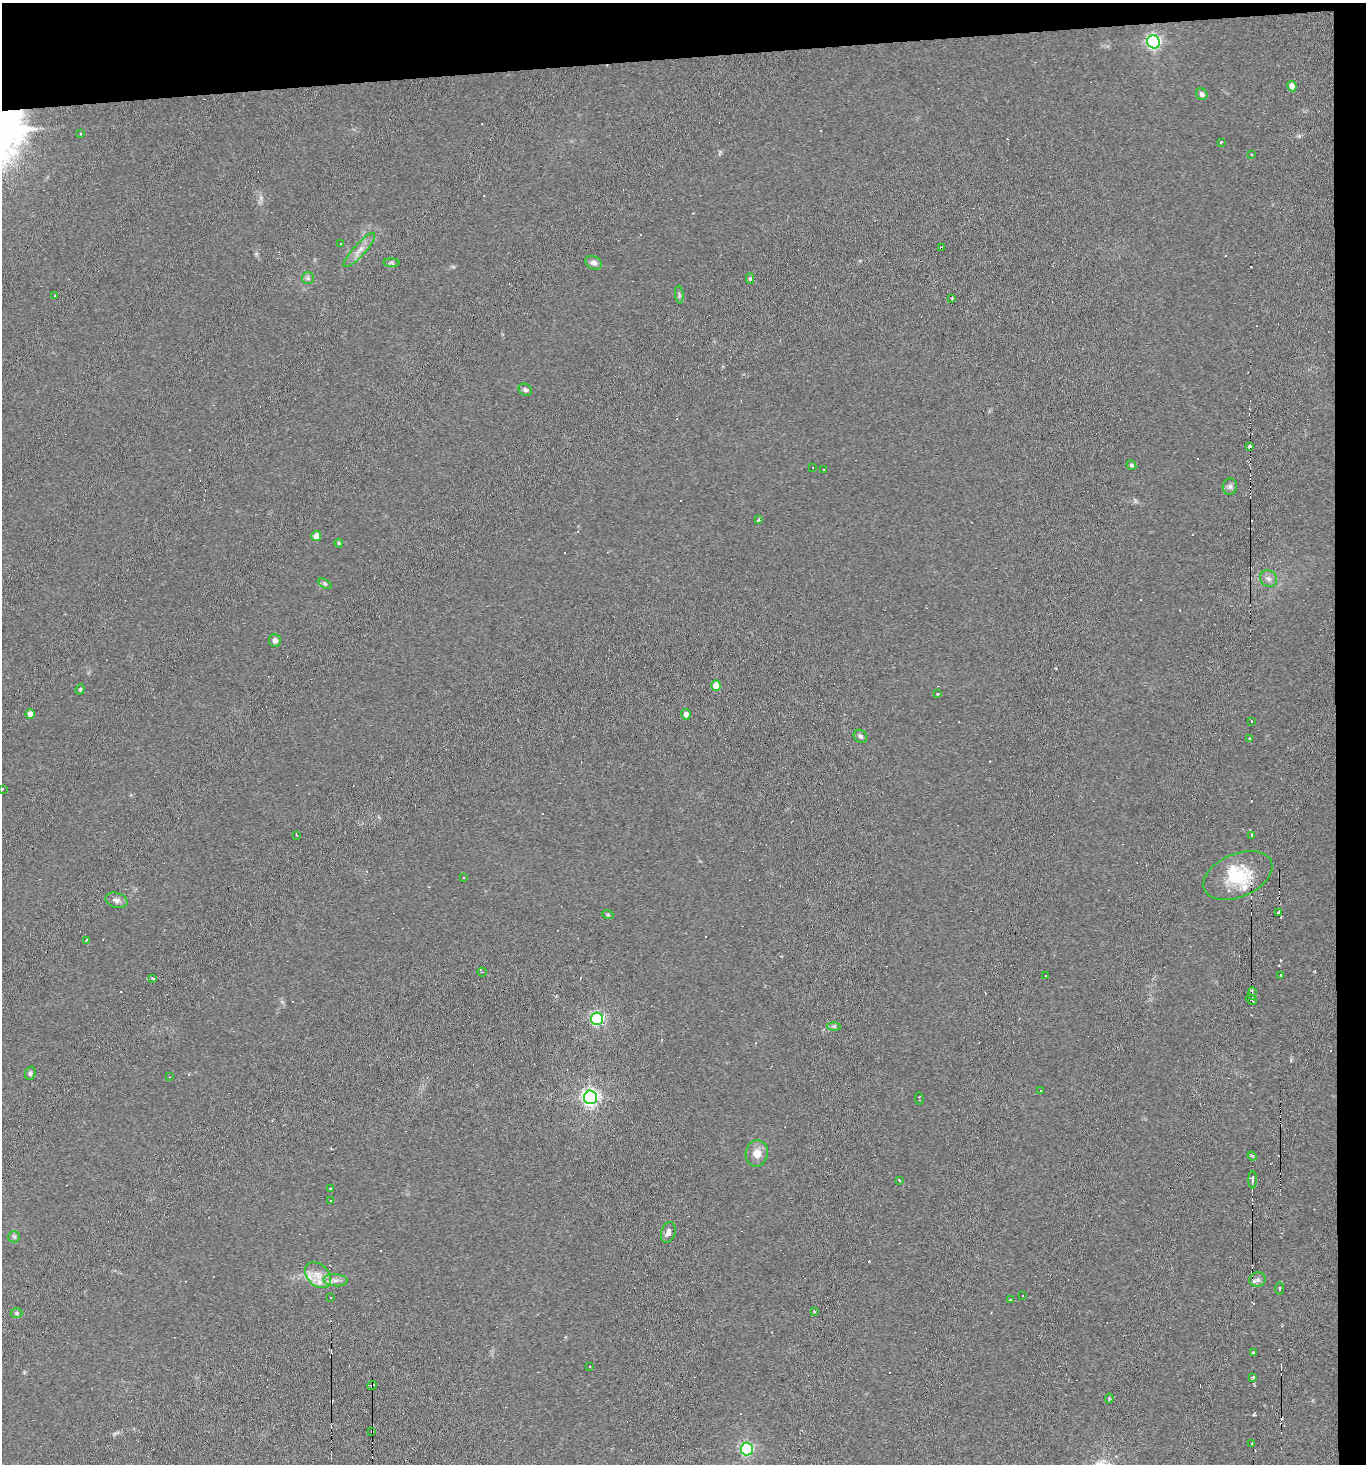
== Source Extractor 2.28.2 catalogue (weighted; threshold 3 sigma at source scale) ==
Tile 3 of 3 x 3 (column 3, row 1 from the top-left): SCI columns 2875-4238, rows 2924-4385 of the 4361 x 4392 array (HDU 1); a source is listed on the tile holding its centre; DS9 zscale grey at full resolution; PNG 1368 x 1466 px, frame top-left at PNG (2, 3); each listed source drawn as its Kron ellipse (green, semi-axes under 4 px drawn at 4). Shown black and unused: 6% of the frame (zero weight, under 3 of 6 exposures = <1% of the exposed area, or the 3 px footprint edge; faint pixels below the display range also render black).
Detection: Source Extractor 2.28.2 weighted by HDU 2 'WHT'; one run over the whole footprint, this tile lists its part. Background 0.0311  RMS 0.006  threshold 0.0246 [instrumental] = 3 sigma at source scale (4.09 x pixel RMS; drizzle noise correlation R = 1.36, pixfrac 0.8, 0.05/0.05 arcsec/px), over >= 5 px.
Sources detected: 136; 48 cosmic-ray / hot-pixel residue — neither listed nor drawn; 5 inside a brighter listed object's ellipse — not listed separately; the other 83 listed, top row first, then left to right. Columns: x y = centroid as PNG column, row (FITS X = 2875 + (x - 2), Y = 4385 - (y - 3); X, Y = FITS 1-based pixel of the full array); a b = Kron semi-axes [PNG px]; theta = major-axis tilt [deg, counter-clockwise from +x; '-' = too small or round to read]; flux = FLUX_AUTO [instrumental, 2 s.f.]
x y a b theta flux
1154 42 7 6 - 120
1292 86 5 4 - 4.1
1202 94 6 5 - 2
80 134 3 2 - 0.68
1221 142 3 2 - 0.87
1252 155 2 2 - 0.44
341 244 3 2 - 0.48
941 247 4 2 - 1
359 250 22 6 48 4.5
392 263 8 4 0 0.93
593 263 8 6 -25 2.2
308 278 6 6 - 1.2
750 279 5 4 - 0.98
54 295 4 3 - 0.54
679 295 9 3 -85 0.93
952 298 4 3 - 0.99
525 390 7 5 -30 1.3
1249 446 3 2 - 1.6
1131 465 5 4 - 0.91
812 468 3 3 - 16
824 470 3 3 - 1
1230 487 8 7 - 1.7
758 520 3 3 - 1.1
316 536 5 5 - 5.4
339 543 4 3 - 0.65
1269 579 9 8 - 2.3
325 584 7 4 -30 1.1
275 640 6 6 - 2
716 686 5 4 - 8.2
80 689 5 4 - 0.78
938 694 3 2 - 0.57
30 714 4 4 - 4.7
686 714 5 4 - 2.6
1251 721 2 2 - 0.49
860 736 7 6 - 1.4
1250 738 3 3 - 2.8
2 789 3 2 - 0.45
297 835 3 2 - 0.58
1251 835 3 3 - 3.1
1238 875 36 21 23 22
463 878 3 2 - 0.54
116 900 11 7 -17 2.2
1278 912 3 3 - 2
608 915 6 3 -19 0.59
86 940 3 2 - 0.43
482 972 5 3 - 0.6
1280 975 4 2 - 0.97
1045 976 2 2 - 0.38
153 978 3 2 - 0.85
1252 993 6 2 87 2
1252 1000 6 3 -46 1.5
597 1019 6 6 - 94
834 1026 7 4 -2 1
30 1073 7 5 71 1.2
169 1077 3 2 - 0.73
1041 1091 3 3 - 0.87
590 1097 7 6 - 190
919 1098 6 2 -83 0.85
757 1153 13 11 78 5.7
1252 1156 5 3 - 2
899 1180 3 3 - 1.6
1253 1180 8 4 -90 2.7
331 1188 3 3 - 0.89
331 1200 4 2 - 0.96
668 1232 10 7 73 2.5
14 1237 6 5 - 1.1
318 1275 15 10 -45 6.2
336 1280 12 6 -4 2.8
1258 1280 8 7 - 1.5
1280 1288 6 3 90 0.73
1023 1296 2 2 - 0.55
330 1297 2 2 - 0.63
1010 1300 3 3 - 0.66
814 1311 3 3 - 0.53
17 1313 6 5 - 0.86
1253 1352 3 3 - 1.2
590 1367 3 2 - 0.82
1252 1377 4 3 - 1.2
372 1385 5 3 - 1.3
1109 1399 5 3 - 0.52
372 1431 4 3 - 1.2
1252 1443 3 2 - 0.65
747 1449 6 6 - 88
Overlapping masked pixels (flux is a lower limit): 3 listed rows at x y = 590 1097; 372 1385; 372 1431
Isophote crosses this tile's border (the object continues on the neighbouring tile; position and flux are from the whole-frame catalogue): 1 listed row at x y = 2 789
Unlisted compact peaks at least as high as the median listed source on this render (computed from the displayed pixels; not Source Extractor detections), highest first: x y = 35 129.